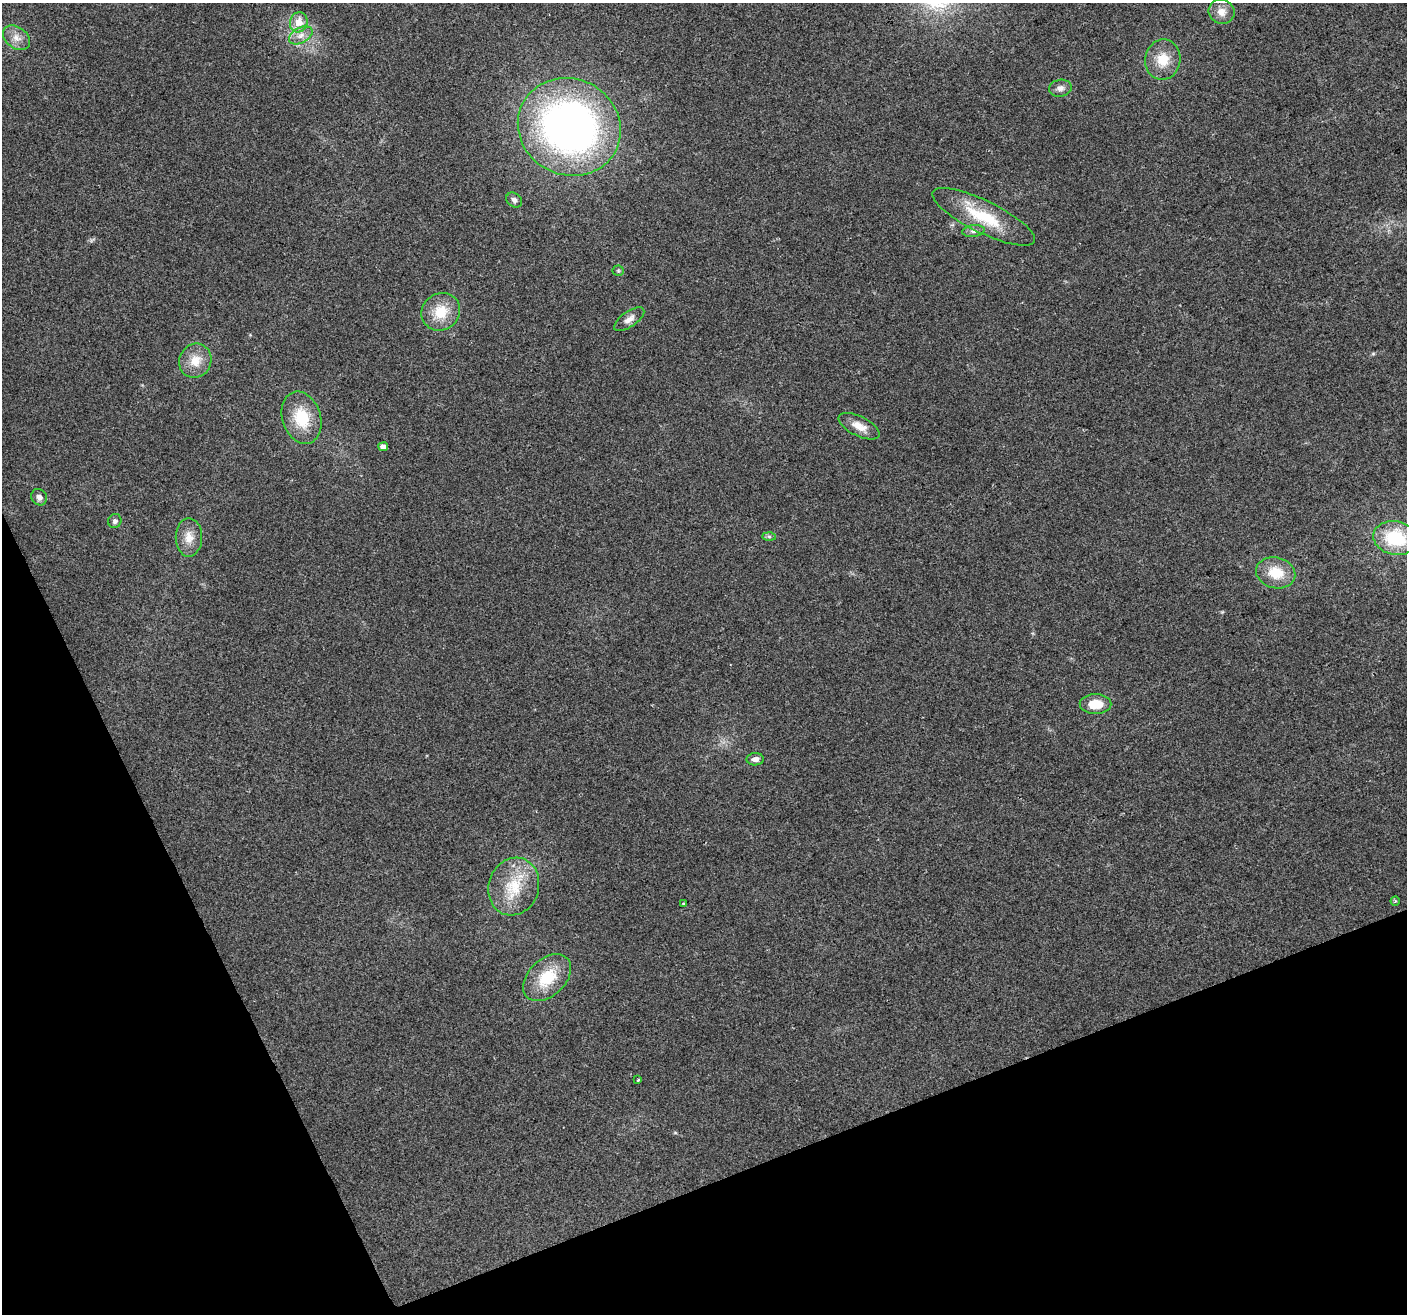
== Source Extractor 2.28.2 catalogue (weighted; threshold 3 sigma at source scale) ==
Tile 14 of 4 x 4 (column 2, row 4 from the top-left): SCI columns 1407-2811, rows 143-1454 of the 5620 x 5476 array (HDU 1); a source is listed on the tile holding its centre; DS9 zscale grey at full resolution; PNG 1409 x 1316 px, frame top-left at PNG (2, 3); each listed source drawn as its Kron ellipse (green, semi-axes under 4 px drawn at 4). Shown black and unused: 20% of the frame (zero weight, under 2 of 3 exposures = <1% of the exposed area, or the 3 px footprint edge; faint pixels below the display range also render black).
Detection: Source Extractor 2.28.2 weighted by HDU 2 'WHT'; one run over the whole footprint, this tile lists its part. Background 0.0635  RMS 0.0073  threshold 0.033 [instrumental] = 3 sigma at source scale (4.5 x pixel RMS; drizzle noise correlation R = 1.50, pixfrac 1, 0.0396/0.0396 arcsec/px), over >= 5 px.
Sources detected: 30; all 30 listed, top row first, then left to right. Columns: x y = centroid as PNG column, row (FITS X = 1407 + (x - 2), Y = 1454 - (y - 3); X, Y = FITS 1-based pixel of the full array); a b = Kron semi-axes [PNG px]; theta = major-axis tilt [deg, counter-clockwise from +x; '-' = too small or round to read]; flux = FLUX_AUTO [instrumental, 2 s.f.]
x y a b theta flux
1221 12 13 12 - 6.9
299 22 10 8 74 8.9
301 35 13 7 28 5.3
17 38 15 10 -37 6.8
1163 60 20 17 80 16
1060 88 11 8 10 3.8
569 127 52 48 -26 360
514 200 8 6 -37 2.8
984 217 57 16 -26 35
973 231 11 6 8 2.8
618 271 5 5 - 1.1
441 312 20 18 35 19
629 319 17 7 34 4.9
195 361 17 16 - 12
302 418 27 19 -72 26
859 426 22 9 -26 9.1
383 447 5 4 - 5.7
39 497 8 7 - 3.5
115 521 7 6 - 2.1
769 536 7 4 -2 1.4
189 537 19 13 -90 9.8
1396 538 22 17 -11 41
1276 573 20 15 -14 19
1096 704 16 10 0 15
755 759 8 6 1 3.3
514 886 29 25 71 29
1395 901 4 4 - 1.2
683 904 3 2 - 0.66
547 978 28 18 43 27
638 1080 3 3 - 1.4